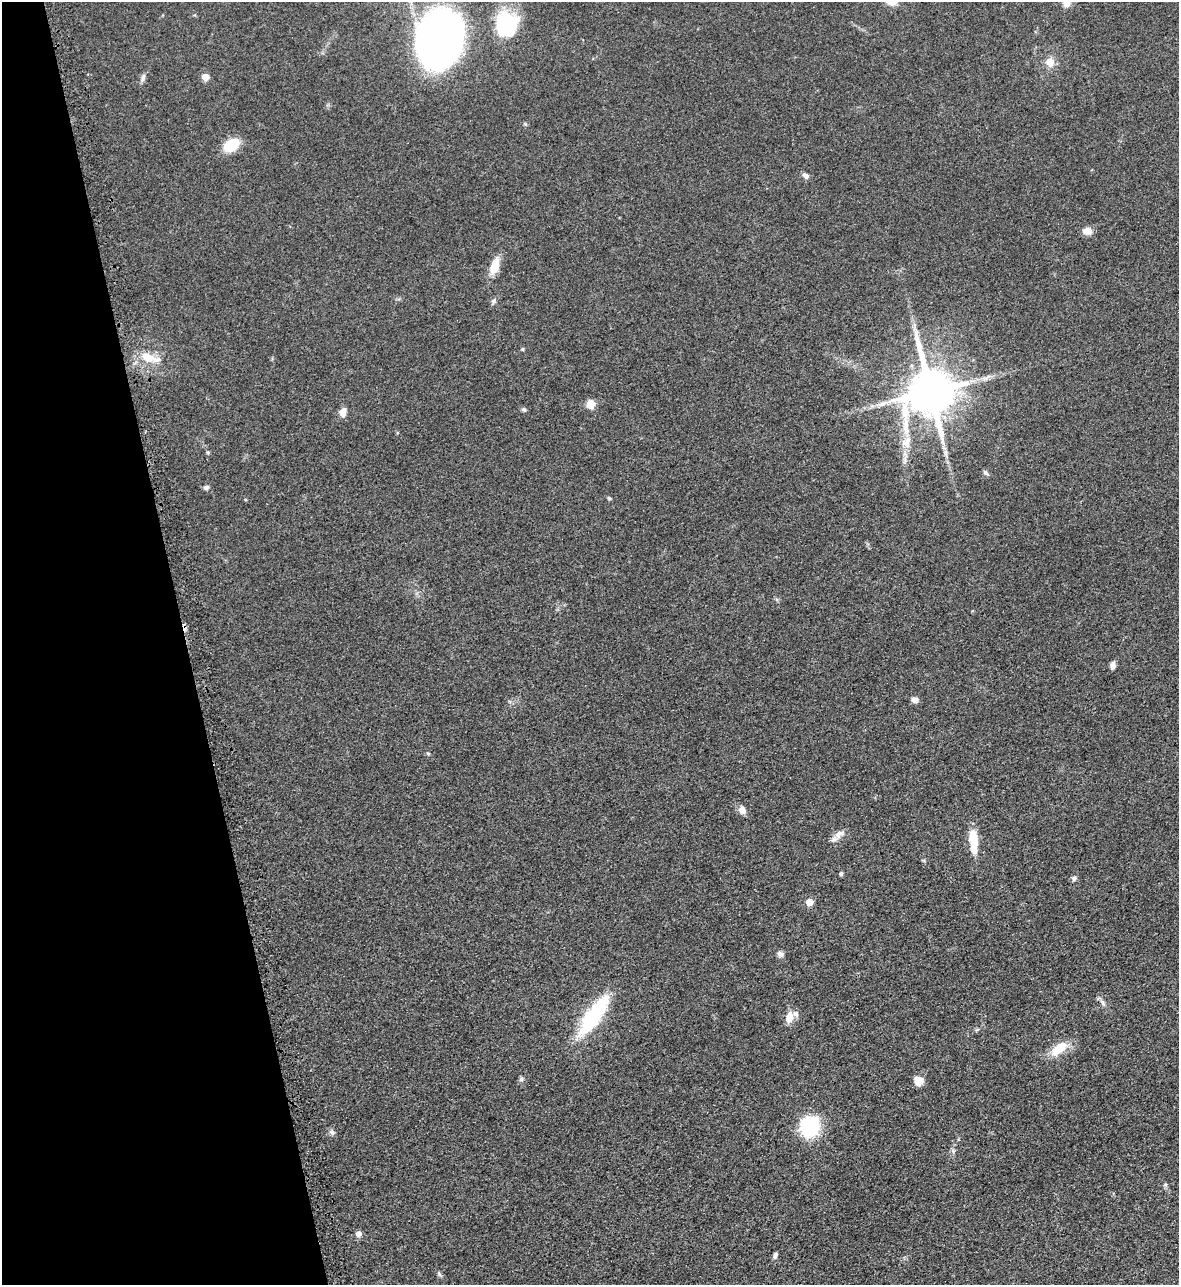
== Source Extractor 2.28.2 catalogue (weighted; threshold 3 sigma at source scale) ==
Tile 5 of 4 x 4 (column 1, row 2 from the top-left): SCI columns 184-1360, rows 2618-3900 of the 5195 x 5235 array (HDU 1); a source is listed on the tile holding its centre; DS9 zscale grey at full resolution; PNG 1181 x 1287 px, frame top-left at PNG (2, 2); no overlay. Shown black and unused: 16% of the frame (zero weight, under 3 of 5 exposures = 4% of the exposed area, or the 3 px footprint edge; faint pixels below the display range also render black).
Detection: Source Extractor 2.28.2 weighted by HDU 2 'WHT'; one run over the whole footprint, this tile lists its part. Background 0.047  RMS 0.0063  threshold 0.0284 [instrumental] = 3 sigma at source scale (4.5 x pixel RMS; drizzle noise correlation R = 1.50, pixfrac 1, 0.05/0.05 arcsec/px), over >= 5 px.
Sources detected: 46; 1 inside a brighter object's white glare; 1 cosmic-ray / hot-pixel residue — not listed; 1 inside a brighter listed object's ellipse — not listed separately; the other 43 listed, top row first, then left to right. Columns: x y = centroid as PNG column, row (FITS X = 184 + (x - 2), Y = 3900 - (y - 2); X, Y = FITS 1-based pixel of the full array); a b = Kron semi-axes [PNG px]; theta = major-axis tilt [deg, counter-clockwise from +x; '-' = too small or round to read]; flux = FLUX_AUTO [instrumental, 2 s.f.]
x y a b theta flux
1067 2 12 8 78 7.1
507 22 29 22 41 42
440 40 49 37 76 450
1050 62 12 11 - 5.9
205 77 8 7 - 3.9
143 78 12 5 74 1.9
231 145 14 9 36 21
805 176 8 6 -27 2.4
1087 231 10 7 3 6.1
494 266 20 9 74 10
494 301 6 6 - 1.5
522 349 4 4 - 0.67
149 357 29 10 -19 11
930 391 14 12 -89 3200
590 404 5 5 - 22
524 409 7 5 -37 1.1
343 412 11 7 72 4.3
906 442 18 13 63 8.4
208 452 5 4 - 0.83
985 473 8 5 -49 1.4
206 487 7 5 16 1.6
609 498 6 4 -42 0.82
1113 665 9 5 85 2.9
915 699 7 6 - 3.2
428 753 6 3 -19 0.66
742 810 10 8 -63 3.9
839 834 15 9 33 4.5
973 841 27 9 -86 15
841 873 5 4 - 1.1
1074 878 7 6 - 1.4
809 902 5 5 - 11
780 954 8 7 - 2.3
1103 1003 12 5 -63 2
593 1016 46 14 55 55
789 1017 16 9 73 6.1
1059 1048 20 10 37 13
521 1079 6 6 - 1.2
919 1081 10 10 - 5.5
810 1126 14 13 - 59
332 1132 8 6 -21 1.6
358 1234 6 6 - 3.3
775 1255 7 5 70 1.8
439 1274 8 4 -67 1.1
Isophote crosses this tile's border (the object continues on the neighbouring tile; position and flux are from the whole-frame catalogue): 1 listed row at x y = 1067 2